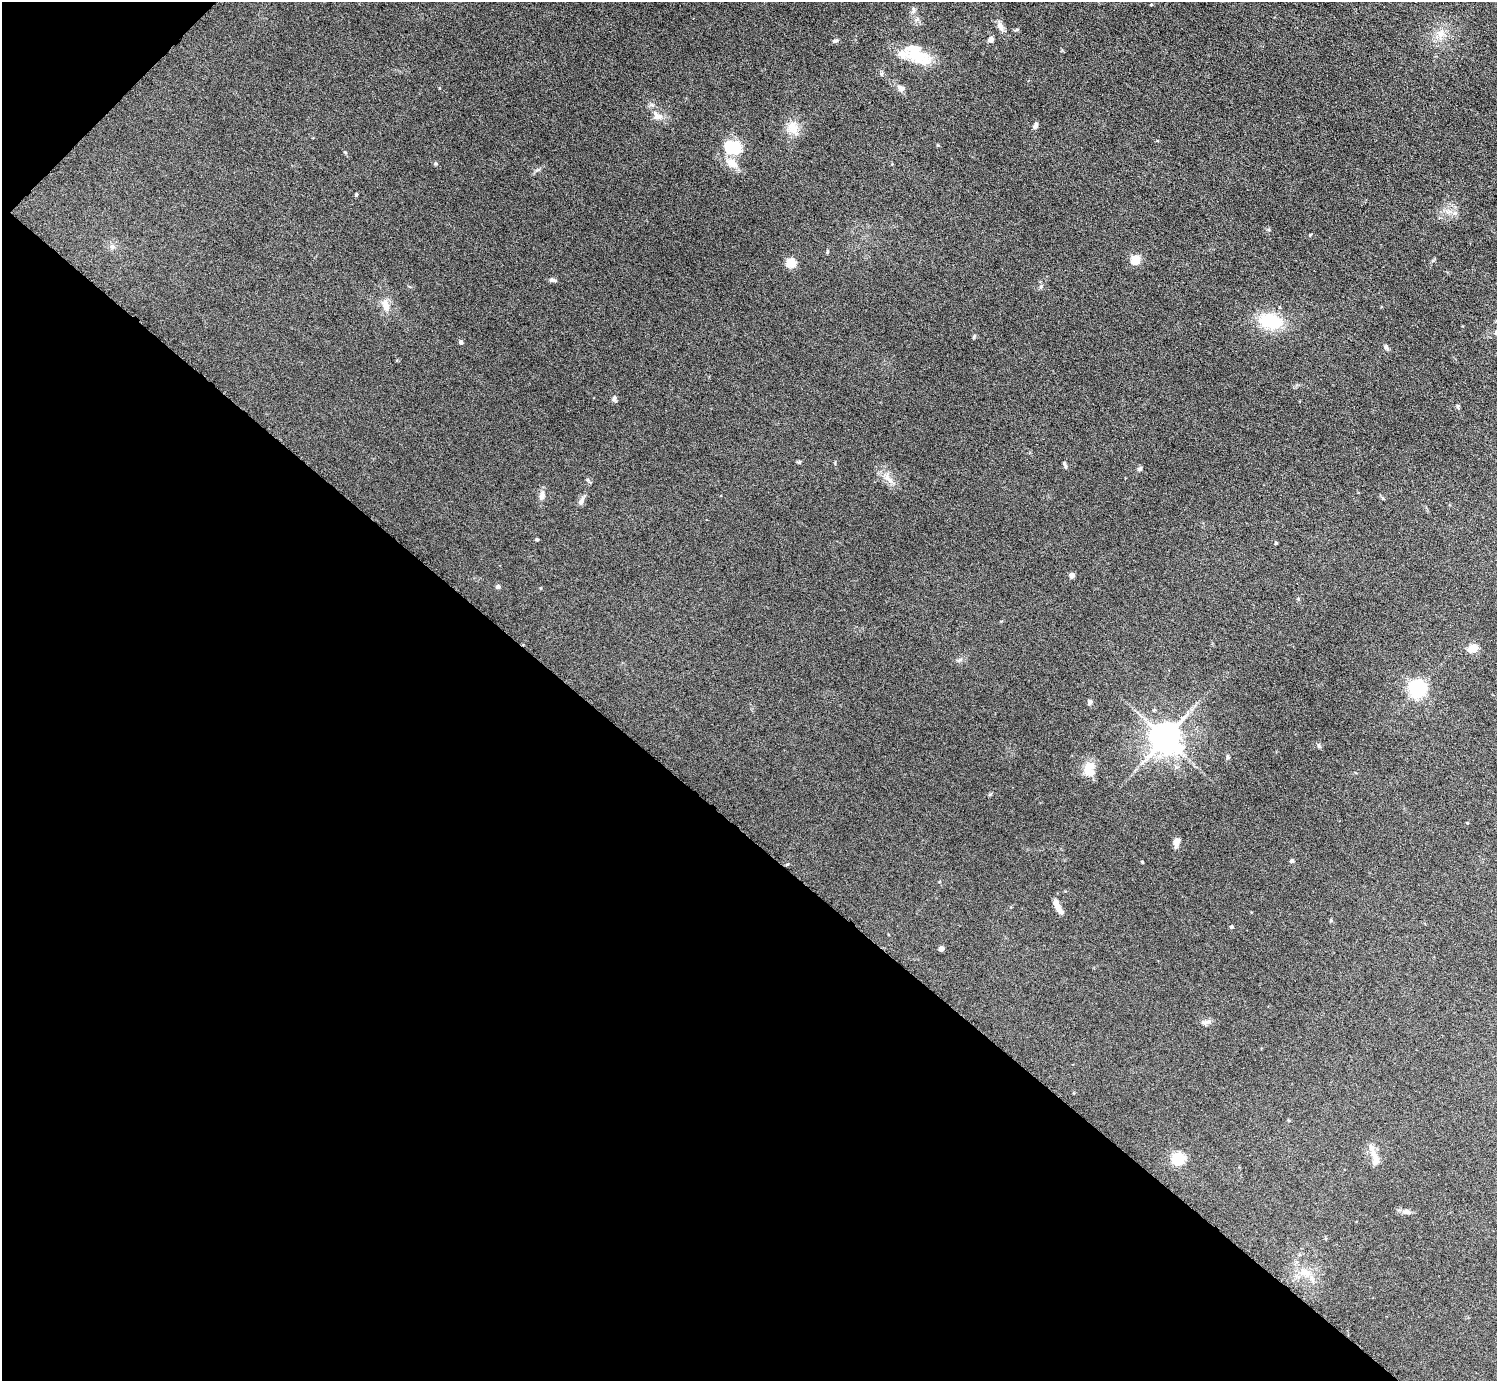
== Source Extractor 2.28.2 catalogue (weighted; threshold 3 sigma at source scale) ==
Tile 9 of 4 x 4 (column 1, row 3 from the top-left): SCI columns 109-1603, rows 1742-3120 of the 6098 x 6100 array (HDU 1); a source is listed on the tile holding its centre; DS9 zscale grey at full resolution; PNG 1499 x 1383 px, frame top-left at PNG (2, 2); no overlay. Shown black and unused: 41% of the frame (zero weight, under 6 of 11 exposures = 5% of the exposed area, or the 3 px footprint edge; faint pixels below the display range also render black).
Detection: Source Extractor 2.28.2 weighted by HDU 2 'WHT'; one run over the whole footprint, this tile lists its part. Background 0.103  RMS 0.006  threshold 0.0246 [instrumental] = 3 sigma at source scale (4.09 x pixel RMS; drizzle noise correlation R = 1.36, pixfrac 0.8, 0.05/0.05 arcsec/px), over >= 5 px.
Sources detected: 62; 1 inside a brighter object's white glare — not listed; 3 inside a brighter listed object's ellipse — not listed separately; the other 58 listed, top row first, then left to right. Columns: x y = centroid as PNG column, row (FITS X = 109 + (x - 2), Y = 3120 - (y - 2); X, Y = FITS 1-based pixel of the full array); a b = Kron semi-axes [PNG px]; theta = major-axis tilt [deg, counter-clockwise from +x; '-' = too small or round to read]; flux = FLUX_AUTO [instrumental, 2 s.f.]
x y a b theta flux
1151 5 5 3 - 0.4
1000 26 13 7 -65 2.9
1016 30 6 3 18 0.63
1441 34 12 11 - 5.2
991 39 4 4 - 5
835 41 7 5 20 1.1
917 57 33 18 -24 15
881 74 6 5 - 0.87
901 88 11 7 -24 2.1
657 116 17 11 -37 4.9
1036 125 8 5 68 1.3
793 127 19 13 -70 6.5
731 146 18 14 7 17
436 163 5 5 - 0.72
732 163 19 10 -34 5.7
356 195 4 4 - 0.56
1310 235 4 3 - 0.44
112 247 8 7 - 1.7
827 251 5 3 - 0.55
1135 260 5 5 - 26
791 263 5 5 - 27
552 280 8 5 -4 1.3
1041 287 7 5 71 0.99
386 305 16 9 -75 4.6
1270 321 29 19 -9 21
461 342 5 4 - 1.2
1386 347 7 5 -74 1
614 398 9 5 81 1.2
1458 406 7 3 -81 0.69
1065 466 9 3 -68 0.81
1139 469 7 5 16 0.94
888 479 19 7 -51 4.4
542 496 12 7 76 2.5
581 501 10 6 65 2
537 539 3 3 - 0.73
1276 543 3 3 - 0.64
1072 575 4 4 - 4.3
498 587 4 4 - 1.7
1473 648 11 7 25 5.7
1418 689 6 6 - 170
1090 703 7 5 51 1
1165 738 9 9 - 890
1319 745 7 5 -60 0.81
1227 757 6 4 -90 0.75
1089 770 18 13 82 8.5
1467 823 4 3 - 0.41
1176 842 10 6 79 3.2
1292 861 5 4 - 1.1
1142 862 3 3 - 0.37
1057 906 17 5 -62 4.8
1331 920 5 3 - 0.49
1232 927 4 4 - 0.93
941 949 4 4 - 3.9
1206 1022 14 5 11 1.9
1178 1159 5 5 - 68
1376 1160 15 9 -85 3.8
1407 1212 13 6 -13 1.9
1305 1272 19 11 -23 7.3
Unlisted compact peaks at least as high as the median listed source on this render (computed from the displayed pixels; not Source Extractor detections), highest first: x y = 974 337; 345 152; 938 145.